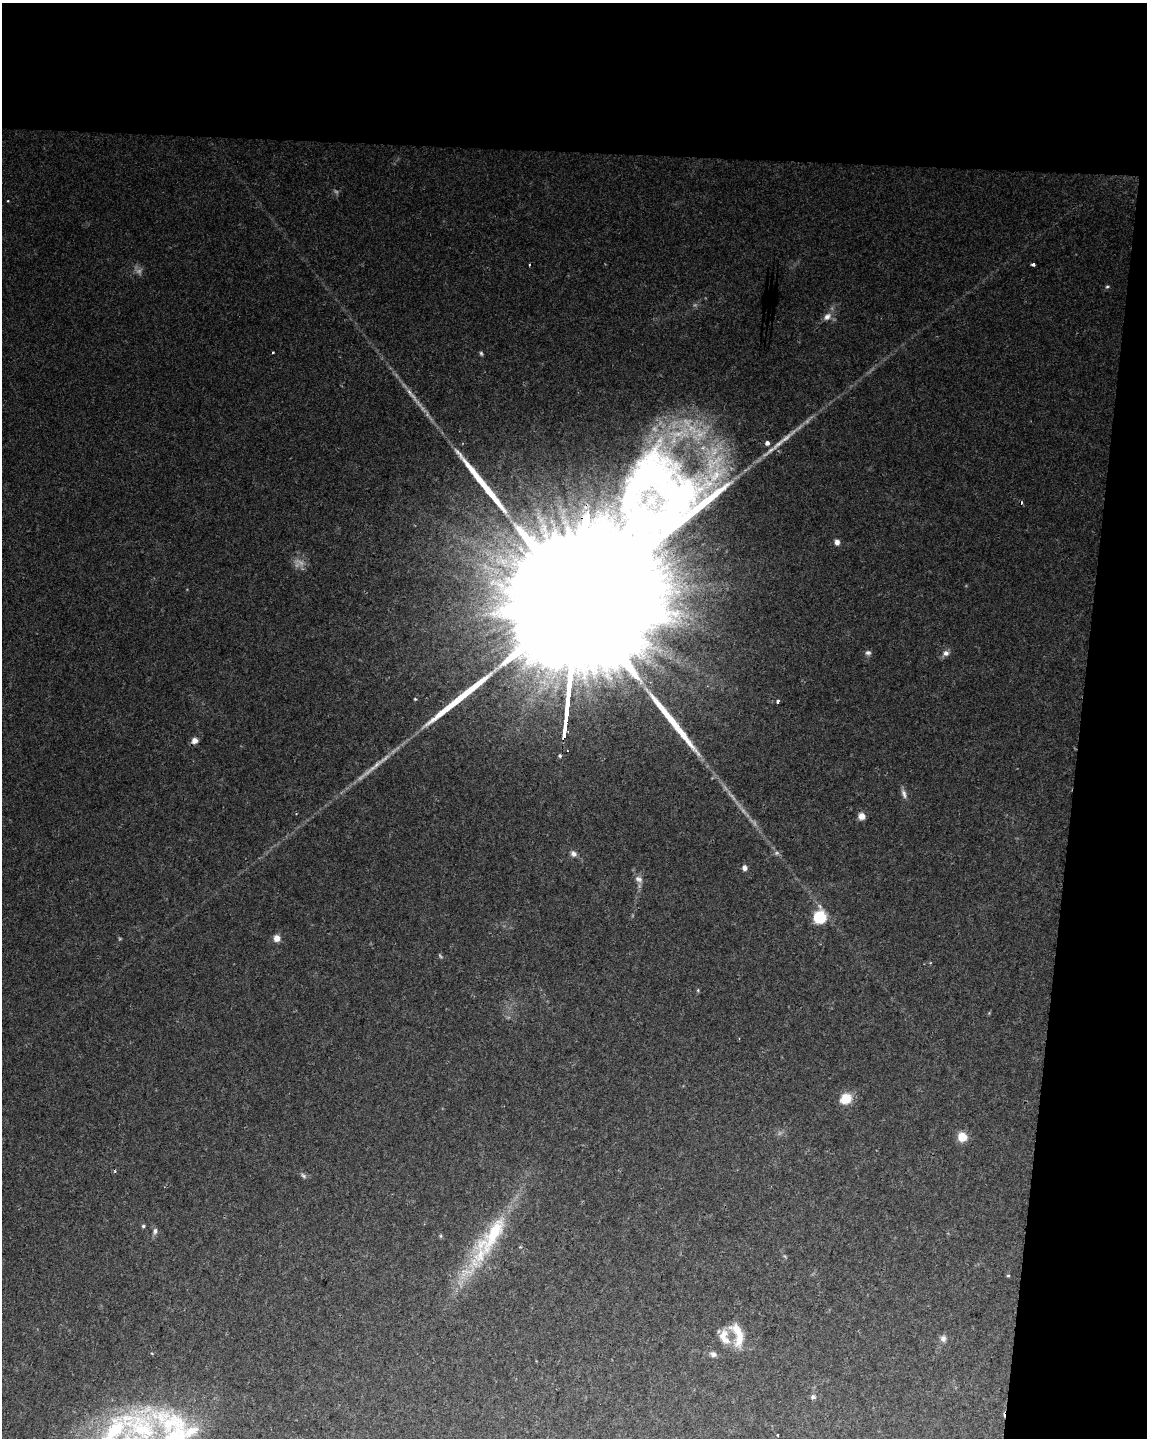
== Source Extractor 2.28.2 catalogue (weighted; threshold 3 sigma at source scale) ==
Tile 4 of 4 x 3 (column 4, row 1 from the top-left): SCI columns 3435-4579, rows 3098-4533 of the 4587 x 4817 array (HDU 1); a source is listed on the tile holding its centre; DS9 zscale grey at full resolution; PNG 1149 x 1440 px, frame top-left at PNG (2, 3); no overlay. Shown black and unused: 16% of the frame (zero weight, under 2 of 3 exposures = <1% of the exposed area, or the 3 px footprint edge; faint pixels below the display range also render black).
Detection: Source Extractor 2.28.2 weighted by HDU 2 'WHT'; one run over the whole footprint, this tile lists its part. Background 0.0309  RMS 0.0044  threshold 0.0199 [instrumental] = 3 sigma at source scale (4.5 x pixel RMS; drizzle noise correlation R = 1.50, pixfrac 1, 0.0396/0.0396 arcsec/px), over >= 5 px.
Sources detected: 59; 11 too faint to see at this stretch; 4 cosmic-ray / hot-pixel residue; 4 long thin detections or spike segments (spike, bleed or trail) — not listed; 4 inside a brighter listed object's ellipse — not listed separately; the other 36 listed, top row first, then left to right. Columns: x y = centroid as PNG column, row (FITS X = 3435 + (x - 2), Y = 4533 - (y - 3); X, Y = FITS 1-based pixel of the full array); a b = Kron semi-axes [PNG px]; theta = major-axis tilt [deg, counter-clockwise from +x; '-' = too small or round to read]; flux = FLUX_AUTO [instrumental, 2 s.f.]
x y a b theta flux
8 201 3 3 - 0.56
1033 264 4 3 - 1.2
1107 287 6 4 63 0.73
827 317 12 8 36 3.2
272 352 3 3 - 1.2
481 353 6 4 -59 0.78
767 443 5 5 - 2.1
837 542 7 6 - 2.3
577 621 154 31 83 120000
868 653 8 7 - 1.4
946 653 9 7 13 2.3
415 699 4 4 - 0.46
778 701 3 3 - 1.4
195 741 7 6 - 3
904 794 14 6 -70 2.1
861 816 7 7 - 3.4
573 854 9 7 -39 1.9
744 868 6 6 - 2
639 879 11 8 -34 2.2
819 917 8 7 - 32
277 938 7 7 - 3.8
846 1098 9 8 - 13
962 1137 7 7 - 11
303 1176 10 5 -33 1.2
143 1226 5 4 - 0.74
155 1231 10 6 83 1.6
492 1236 109 21 55 47
520 1247 4 3 - 0.44
1008 1275 5 3 - 0.54
724 1337 22 12 -76 7.2
739 1338 27 13 82 9.7
943 1338 9 8 - 1.9
713 1354 9 6 -17 2
813 1397 7 6 - 1.4
142 1428 67 50 -67 84
777 1435 3 3 - 0.86
Overlapping masked pixels (flux is a lower limit): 1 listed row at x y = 577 621
Isophote crosses this tile's border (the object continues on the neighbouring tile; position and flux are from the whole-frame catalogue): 1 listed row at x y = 142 1428